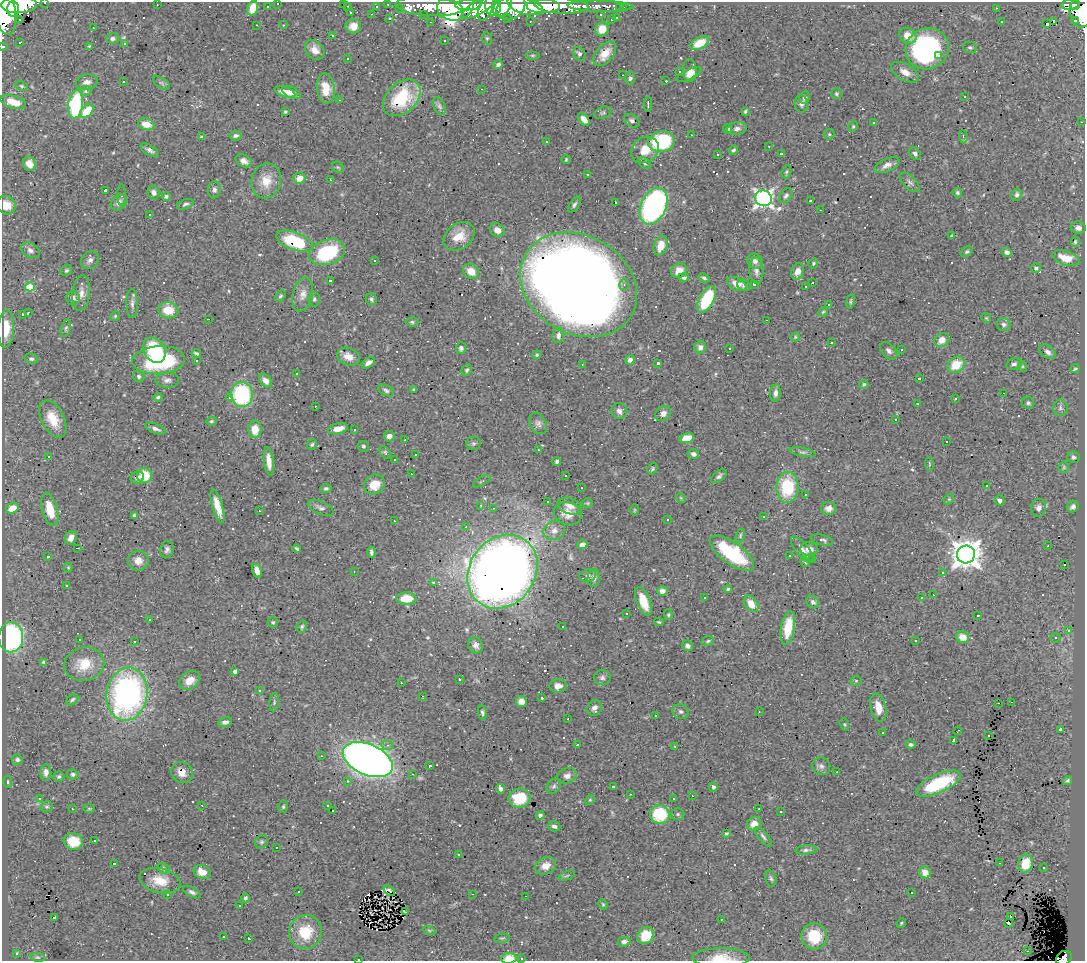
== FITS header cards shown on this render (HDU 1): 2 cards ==
NAXIS1  =                 1083
NAXIS2  =                  959

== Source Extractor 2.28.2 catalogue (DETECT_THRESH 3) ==
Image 1083 x 959 px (HDU 1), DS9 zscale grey, 1 PNG px = 1 image px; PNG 1087 x 963 px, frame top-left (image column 1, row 959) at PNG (2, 2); each listed source drawn as its Kron ellipse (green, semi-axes under 4 px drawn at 4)
Background 1.99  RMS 0.04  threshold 0.121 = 3 sigma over >= 5 px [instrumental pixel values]
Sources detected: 588; of the 588, the 500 brightest by FLUX_AUTO listed and drawn (88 fainter detections omitted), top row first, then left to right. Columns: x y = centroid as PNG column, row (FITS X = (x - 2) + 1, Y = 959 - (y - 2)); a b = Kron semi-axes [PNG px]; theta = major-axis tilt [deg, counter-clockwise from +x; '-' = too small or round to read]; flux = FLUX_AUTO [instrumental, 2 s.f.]
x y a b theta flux
45 2 3 2 - 13
278 3 3 3 - 11
343 4 3 3 - 42
388 4 3 2 - 11
19 5 18 8 1 2600
157 5 3 2 - 3.3
455 5 18 15 13 2000
469 5 13 5 4 980
493 5 11 8 -89 730
544 5 17 7 0 1600
1070 5 9 5 6 260
1075 5 5 3 - 200
347 6 3 2 - 3.3
376 6 3 3 - 15
429 6 33 9 -4 670
503 6 12 7 55 760
525 6 18 8 -16 2000
562 6 27 7 -3 880
600 6 33 5 -1 200
267 7 3 3 - 15
479 7 19 7 30 920
511 7 15 11 34 1200
620 7 3 2 - 4.3
623 7 3 2 - 8.1
4 8 27 11 -79 2900
253 8 8 5 71 39
400 8 3 2 - 2.7
486 8 13 6 68 720
996 8 3 2 - 9.2
13 9 7 6 - 1000
1081 11 16 11 -87 1300
351 13 3 2 - 4.9
372 14 3 2 - 3
423 14 3 3 - 5.8
601 15 3 3 - 5.8
389 18 3 3 - 4
508 18 3 3 - 18
617 18 3 2 - 2.7
19 19 3 2 - 3.4
611 20 3 3 - 7
1076 20 3 3 - 53
530 21 3 2 - 3.3
1054 21 3 3 - 1100
431 22 3 2 - 7.8
1001 22 3 3 - 34
1046 24 3 3 - 240
257 25 3 2 - 16
283 25 3 3 - 3.1
353 26 7 7 - 21
93 28 3 2 - 6.4
602 29 7 6 - 36
333 36 3 3 - 3.7
908 36 9 7 -31 31
113 38 6 5 - 8.5
487 38 6 5 - 4.1
444 40 3 3 - 33
20 43 4 3 - 8.7
124 43 3 3 - 8.2
700 43 10 6 29 38
3 46 3 3 - 15
89 46 3 3 - 2.7
970 47 7 5 -11 6
927 49 22 20 25 490
315 50 11 8 -48 25
579 54 7 5 -58 7.5
605 54 14 8 50 35
532 55 7 3 0 3.6
939 56 3 3 - 69
347 58 3 3 - 4.9
498 65 5 4 - 8.1
690 70 11 7 -88 17
679 71 3 3 - 8.5
905 72 15 8 -28 23
689 74 13 5 26 13
623 75 3 2 - 4.7
630 78 6 5 - 5.9
123 81 3 3 - 150
666 81 3 3 - 2.6
87 82 11 7 11 16
161 83 9 5 -33 6.1
22 86 6 4 -27 4.1
326 88 15 9 -83 50
482 89 3 2 - 3.7
86 91 6 5 - 4.9
285 92 11 5 -20 30
291 92 10 5 -25 19
836 94 5 5 - 4.2
965 96 3 3 - 8.2
402 98 21 15 43 140
805 98 6 5 - 8.5
340 100 3 2 - 3.2
13 102 13 6 -16 46
76 104 14 7 82 240
648 104 7 2 -89 4.6
801 104 8 6 -84 7.6
439 106 9 6 -67 6.8
87 111 8 5 44 72
745 111 4 3 - 4.8
285 112 3 3 - 3.8
603 113 9 5 19 5.6
584 119 7 4 -52 17
632 121 8 6 -33 9.2
874 122 3 3 - 53
1081 122 3 2 - 3.5
146 124 8 6 -14 33
853 126 5 3 - 3.4
737 128 10 6 9 10
728 129 4 4 - 6.6
829 134 6 5 - 4.9
691 135 3 2 - 6.3
236 136 6 5 - 7.4
201 137 3 3 - 33
963 137 7 3 -85 3.4
546 141 3 3 - 44
661 142 13 10 9 230
769 147 3 2 - 5.4
150 150 10 5 -31 10
645 150 15 12 37 47
733 150 5 3 - 4.6
718 154 3 3 - 11
781 154 3 3 - 5.2
915 154 7 5 -50 7.1
566 160 5 3 - 3.1
244 161 9 6 -27 13
644 163 7 5 -42 5.3
29 164 7 6 - 22
887 165 13 6 25 16
338 167 6 5 - 4.3
786 172 6 4 72 4.6
588 174 3 2 - 3.1
300 178 6 5 - 28
330 180 3 3 - 54
266 181 17 14 78 47
910 182 12 6 -46 10
105 190 3 3 - 15
214 190 8 6 85 9.2
154 193 7 5 -61 11
957 193 5 4 - 4.8
122 195 10 4 90 5.5
1017 195 6 5 - 7.8
166 196 4 4 - 7.4
786 196 8 5 54 7.3
763 198 8 7 - 1200
810 201 3 2 - 3.1
119 202 9 7 47 13
615 202 3 3 - 1200
185 204 9 4 19 6.8
6 205 10 9 - 32
574 205 9 4 59 5.8
654 206 19 12 65 750
820 210 3 2 - 4.4
150 215 3 3 - 4.1
1078 228 7 6 - 12
497 230 8 6 -36 17
951 235 4 3 - 3.1
459 236 17 12 37 50
295 241 19 9 -21 160
1075 242 5 3 - 4
661 246 10 6 72 33
30 250 10 7 -29 13
327 252 18 12 18 210
967 252 6 4 37 4.8
1007 252 5 4 - 11
1066 258 14 7 -18 48
90 260 10 8 47 12
375 261 3 2 - 3.9
755 261 8 7 - 12
813 263 5 4 - 4.2
1036 268 5 4 - 5.4
66 270 6 5 - 5.8
756 270 13 7 -85 14
471 271 8 7 - 34
679 271 8 7 - 29
798 271 8 6 67 18
684 278 5 4 - 4.1
704 278 6 4 -28 5
330 281 3 2 - 35
812 283 3 2 - 2.9
624 284 6 4 77 5.9
737 284 10 6 -25 27
754 284 3 3 - 4.3
579 285 61 49 -30 6200
744 285 7 5 -30 6.6
30 287 5 4 - 95
806 287 3 3 - 3.9
81 293 18 8 83 23
303 294 17 10 76 23
280 296 6 4 49 4.7
73 298 7 6 - 14
314 299 7 6 - 6.2
371 299 6 5 - 6.2
706 300 14 7 63 150
850 301 7 3 80 4.1
132 303 14 6 -89 12
829 305 3 3 - 15
168 310 10 8 -6 57
823 312 5 4 - 3.1
28 313 4 3 - 4.4
23 314 3 3 - 4.6
115 316 5 4 - 3.2
986 318 5 4 - 3.1
208 319 2 2 - 10
767 320 3 2 - 35
412 322 6 4 -2 4.8
1004 324 7 6 - 7.6
66 328 9 5 76 5.6
6 329 19 8 87 49
558 336 7 6 - 10
795 337 5 4 - 2.9
942 340 8 6 34 27
831 343 3 3 - 60
700 347 6 6 - 13
461 348 6 5 - 7.2
729 349 3 3 - 28
901 349 3 3 - 32
154 350 13 10 -59 140
889 351 10 6 -45 10
1048 352 9 6 -38 11
196 353 4 3 - 5.5
537 355 4 3 - 3.7
348 357 12 8 -20 29
31 359 7 5 -12 6.4
159 360 26 14 4 320
630 360 5 4 - 12
196 361 3 2 - 3
368 363 7 4 35 15
658 363 3 3 - 6.7
1014 364 8 5 15 7.9
582 365 3 2 - 2.8
956 365 9 7 38 64
1022 366 5 3 - 2.7
1075 369 5 2 - 4.1
467 370 6 5 - 5.3
296 374 3 3 - 25
139 376 6 5 - 5.3
919 379 3 3 - 7
167 380 11 7 1 12
265 380 7 5 -52 16
864 384 5 4 - 4.8
386 390 8 5 -30 6.5
414 390 3 3 - 3.2
775 393 8 5 84 11
1003 393 3 2 - 130
242 394 13 11 -82 260
158 397 4 4 - 4.4
229 397 3 3 - 80
955 399 3 2 - 6.3
1028 403 6 6 - 5.5
917 404 3 3 - 16
315 406 3 2 - 3.1
1060 408 8 7 - 8.2
619 411 8 7 - 13
663 413 8 7 - 15
53 419 20 11 -62 56
896 420 3 3 - 7.7
211 421 5 4 - 4.1
538 423 11 8 -61 12
155 429 11 4 -20 10
255 429 9 6 90 42
338 429 10 5 14 24
354 429 3 3 - 16
389 436 5 5 - 13
687 438 7 5 15 56
405 440 3 2 - 6.3
946 441 3 3 - 11
473 443 7 6 - 6.1
312 444 5 5 - 4.8
363 446 6 5 - 4.8
538 450 3 2 - 3
803 452 13 4 -11 8.3
385 453 7 5 -51 4.7
693 454 6 5 - 8.7
415 455 3 3 - 15
49 456 3 3 - 5.5
1073 457 6 6 - 7.4
394 460 3 3 - 44
269 461 14 5 -84 27
557 462 4 3 - 7.1
929 464 7 3 -82 2.9
1064 467 5 5 - 4.1
652 469 6 4 55 4.8
411 474 3 3 - 4.2
145 475 7 7 - 71
565 475 3 3 - 22
719 476 9 5 37 8
137 478 7 6 - 11
482 481 10 2 30 3
374 484 11 9 37 48
987 486 3 3 - 160
787 487 15 11 88 150
326 488 5 4 - 5.5
581 488 3 2 - 2.7
806 494 3 3 - 70
681 498 5 4 - 3.1
949 499 6 4 44 3.6
1000 500 5 4 - 11
547 502 3 2 - 2.7
587 503 5 4 - 3.1
481 505 4 3 - 3
217 506 17 5 -74 39
570 506 13 8 -18 18
1073 507 6 5 - 8.6
12 508 6 5 - 42
321 508 14 6 -24 10
493 508 3 2 - 5.8
829 508 7 6 - 18
1039 508 9 7 78 13
50 509 17 7 -75 59
634 510 6 3 89 2.7
259 511 3 2 - 2.8
568 513 14 11 -23 29
134 516 4 3 - 9.7
763 516 3 2 - 14
667 520 3 3 - 36
394 521 3 3 - 3.5
466 527 3 3 - 3.1
554 530 11 9 26 20
740 536 7 4 73 3.4
71 538 7 5 68 20
822 540 11 5 -13 7.3
582 545 5 4 - 17
1048 546 3 3 - 2.8
78 548 3 3 - 3.5
167 549 9 6 77 9.3
297 549 4 3 - 4.5
802 549 16 6 -52 16
809 549 8 6 -5 21
371 552 5 3 - 6.2
732 553 26 10 -36 210
966 554 9 9 - 4000
48 556 3 3 - 5
789 556 3 2 - 3.2
812 559 3 3 - 2.9
138 561 10 10 - 22
805 562 5 4 - 3.2
1064 565 3 3 - 83
68 568 5 4 - 3
257 571 7 4 -74 26
354 571 3 2 - 2.9
502 572 39 33 54 3400
943 572 3 3 - 8.9
588 575 8 6 10 7.8
594 578 9 6 83 12
433 582 3 3 - 130
66 585 3 3 - 5.1
728 589 4 3 - 4.1
662 591 5 4 - 15
933 595 3 2 - 4.1
406 598 10 6 -1 66
705 598 3 2 - 2.8
921 598 3 3 - 20
643 601 15 6 -69 55
813 602 7 5 -44 7.4
751 604 9 6 -55 34
627 614 3 3 - 3.1
668 615 5 4 - 3.8
978 615 3 2 - 30
150 620 3 2 - 5.1
273 622 5 5 - 3.7
659 622 5 3 - 3.3
302 626 6 5 - 4.6
562 627 3 3 - 5
788 628 17 7 80 71
1068 630 3 3 - 24
11 637 15 12 89 450
963 637 6 6 - 33
1055 638 5 5 - 4.5
80 640 2 2 - 2.6
134 641 3 3 - 17
708 641 6 4 19 4.8
915 641 3 3 - 4.9
476 645 8 7 - 15
687 646 5 5 - 9.4
44 662 4 3 - 7.9
84 664 20 16 11 69
235 671 4 4 - 11
602 678 8 7 - 9.4
459 679 3 2 - 2.9
190 680 11 8 35 33
856 681 5 5 - 3.5
401 683 3 3 - 4.3
558 686 8 7 - 20
259 690 3 3 - 7.4
127 694 26 20 80 760
422 696 3 2 - 26
542 698 3 2 - 4
72 700 6 5 - 5.4
521 701 6 5 - 21
274 702 9 5 83 5.4
1011 702 3 2 - 8
998 703 2 2 - 3.7
878 707 14 7 -77 35
594 708 8 7 - 12
482 712 7 4 -77 6.3
681 712 8 7 - 8.7
759 712 3 2 - 2.9
655 715 3 3 - 320
568 719 3 2 - 7.4
225 722 7 5 13 10
844 724 6 4 -72 3.7
1061 729 3 3 - 4
958 731 4 2 - 2.9
883 733 3 3 - 35
988 735 3 3 - 9.1
954 740 3 3 - 100
911 744 5 4 - 5.6
387 745 6 5 - 8
577 745 3 3 - 17
675 746 4 4 - 3
321 756 3 3 - 3.1
17 759 5 5 - 7.2
368 760 26 15 -24 2600
430 766 3 3 - 6.1
821 766 9 8 - 10
46 772 8 5 87 11
837 772 3 2 - 3.9
182 773 11 10 - 24
73 774 6 5 - 6.5
413 774 3 2 - 2.9
567 776 10 7 15 13
59 777 5 5 - 6.2
1068 780 5 4 - 4.8
347 781 3 2 - 52
8 782 6 4 -86 4.2
938 784 24 9 24 180
554 786 8 6 51 8.1
614 787 3 3 - 140
713 787 5 4 - 7.5
501 789 5 4 - 14
630 794 3 2 - 7.1
692 796 3 2 - 31
39 798 4 3 - 3.5
519 798 11 9 9 78
673 799 3 2 - 4.8
590 800 5 4 - 3.4
202 805 3 2 - 3.8
328 806 3 3 - 6.6
47 807 6 5 - 4.5
283 807 6 5 - 4.6
89 808 6 4 0 2.7
72 809 3 2 - 2.9
759 809 3 2 - 19
333 811 3 2 - 3.2
781 812 3 3 - 9.8
660 814 10 9 - 110
678 814 6 5 - 3.2
540 815 4 4 - 6.7
754 824 7 6 - 22
554 826 6 5 - 7.7
726 833 3 3 - 4.4
763 837 12 4 -48 7.8
94 840 3 3 - 21
73 841 10 8 -15 58
261 842 7 6 - 5.8
276 847 3 2 - 8.4
806 850 11 4 4 7
458 854 3 3 - 11
114 863 3 3 - 560
1000 863 3 2 - 13
1026 863 9 7 75 42
546 866 11 8 24 28
163 868 6 5 - 5.1
1044 868 3 3 - 3.4
202 872 9 6 -17 34
925 872 6 5 - 24
567 876 9 3 21 3.9
771 878 8 5 -77 6
160 881 21 12 -12 55
298 891 3 3 - 7.4
389 891 6 3 -37 4.3
192 892 10 4 -29 7.8
911 893 3 3 - 5
168 894 3 2 - 3.6
473 894 3 2 - 13
526 896 2 2 - 9.3
246 898 4 4 - 6.8
603 904 5 4 - 3.4
240 906 3 3 - 140
405 912 4 3 - 5.5
1010 916 3 2 - 28
54 917 3 3 - 320
721 919 3 2 - 9.7
901 923 5 4 - 3.1
1009 923 4 3 - 32
429 930 6 4 -19 4.2
305 932 17 16 - 91
646 936 9 7 50 68
814 936 13 13 - 88
223 937 3 3 - 13
502 938 8 3 11 4.3
248 939 3 3 - 4.6
624 942 6 5 - 9.8
1027 951 3 2 - 2.8
17 953 3 3 - 11
38 957 7 3 -8 3.6
509 958 7 5 7 40
521 958 3 3 - 5.9
721 958 29 9 0 51
1064 958 8 6 32 170
359 959 3 2 - 70
At the frame edge (FLAGS 8, measured only in part): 11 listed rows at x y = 45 2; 278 3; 4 8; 1081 11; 3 46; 6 205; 509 958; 521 958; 721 958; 1064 958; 359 959
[88 fainter detections neither listed nor drawn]